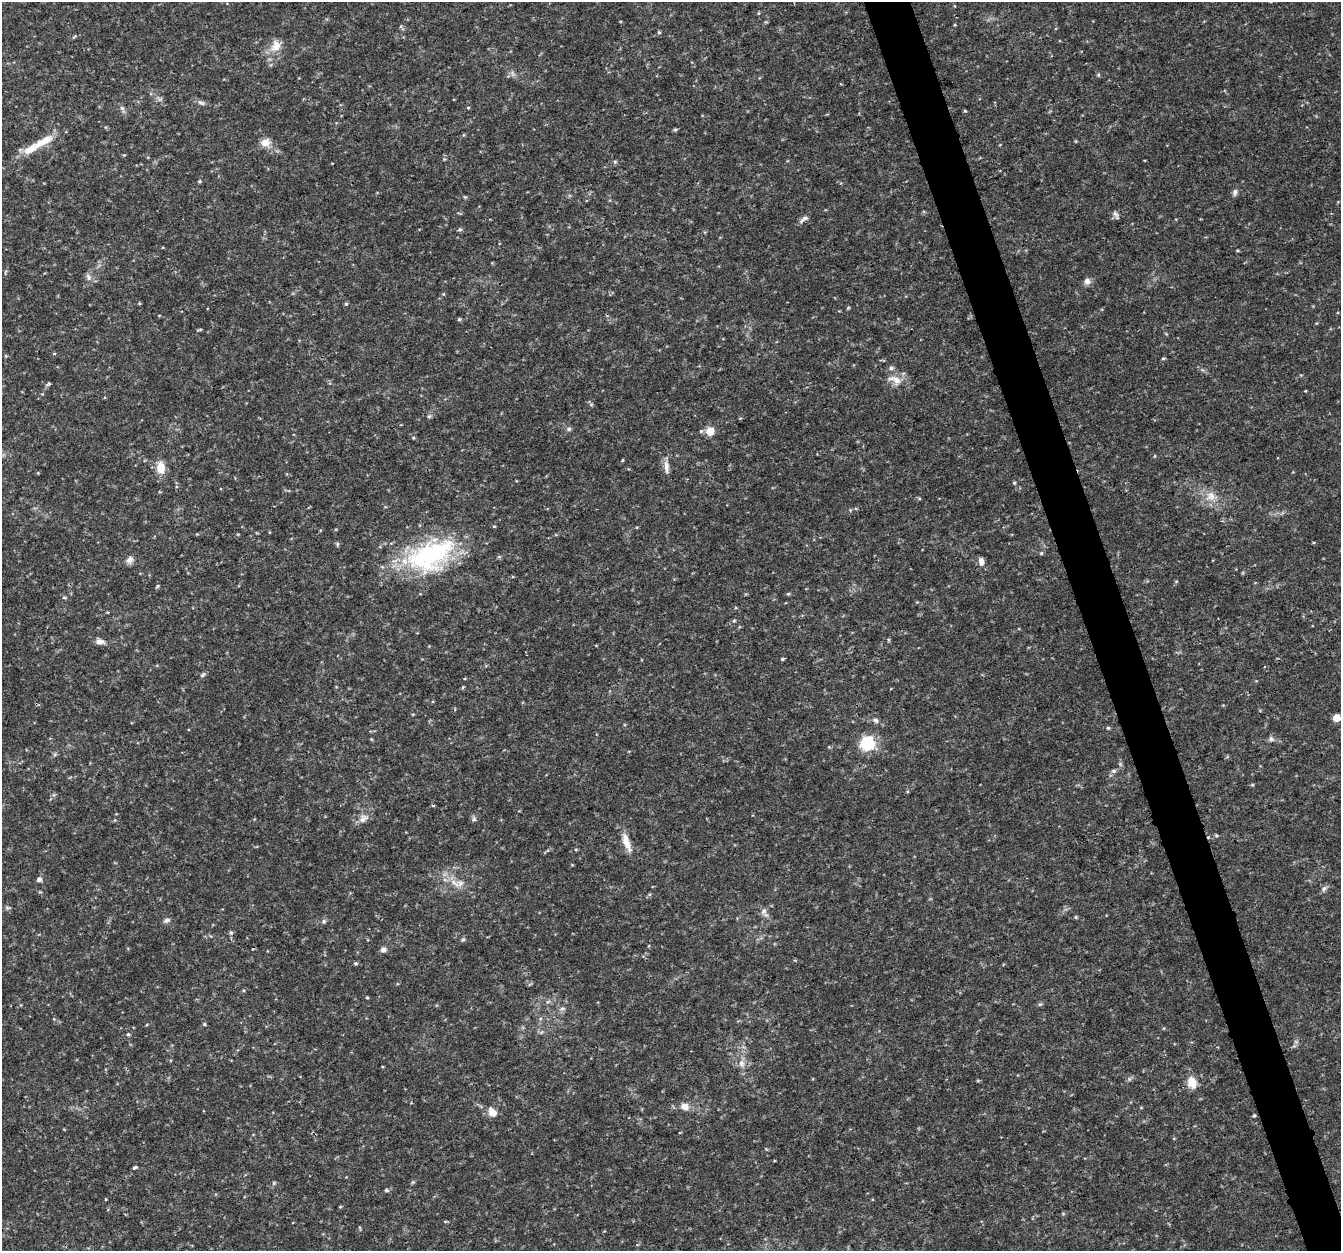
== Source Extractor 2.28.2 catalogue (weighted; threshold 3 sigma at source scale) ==
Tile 6 of 4 x 4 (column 2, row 2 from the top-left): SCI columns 1344-2682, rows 2618-3866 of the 5362 x 5182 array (HDU 1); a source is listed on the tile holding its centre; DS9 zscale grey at full resolution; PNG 1343 x 1253 px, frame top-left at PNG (2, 2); no overlay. Shown black and unused: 3% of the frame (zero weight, under 3 of 4 exposures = <1% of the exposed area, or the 3 px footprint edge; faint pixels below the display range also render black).
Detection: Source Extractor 2.28.2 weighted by HDU 2 'WHT'; one run over the whole footprint, this tile lists its part. Background 0.0314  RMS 0.0037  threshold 0.0167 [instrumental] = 3 sigma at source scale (4.5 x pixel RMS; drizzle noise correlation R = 1.50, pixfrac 1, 0.0396/0.0396 arcsec/px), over >= 5 px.
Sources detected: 97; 1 too faint to see at this stretch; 3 cosmic-ray / hot-pixel residue — not listed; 2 inside a brighter listed object's ellipse — not listed separately; the other 91 listed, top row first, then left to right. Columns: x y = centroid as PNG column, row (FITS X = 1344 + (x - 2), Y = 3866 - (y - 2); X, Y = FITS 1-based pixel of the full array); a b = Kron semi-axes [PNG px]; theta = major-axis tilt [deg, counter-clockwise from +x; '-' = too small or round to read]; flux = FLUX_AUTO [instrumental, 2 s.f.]
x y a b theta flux
659 32 5 4 - 0.47
276 46 17 13 64 4.9
1098 75 5 5 - 0.5
201 103 11 6 -24 1.2
122 108 7 6 - 0.94
965 111 5 3 - 0.38
675 130 5 4 - 0.61
43 141 32 10 31 7.9
1075 141 5 3 - 0.33
265 143 12 10 5 3.5
615 162 6 5 - 0.56
199 181 5 4 - 0.45
1235 192 10 6 83 1.1
465 197 5 4 - 0.42
1116 215 12 4 -61 0.91
803 219 16 5 36 1.4
460 229 7 5 2 0.68
88 277 10 7 -65 1.5
1087 281 8 8 - 1.7
346 304 5 4 - 0.52
848 308 6 3 20 0.39
459 319 5 4 - 0.5
200 330 7 3 9 0.42
54 354 5 3 - 0.34
1163 358 5 3 - 0.45
895 380 24 12 -24 4.7
1305 391 4 2 - 0.25
429 416 6 5 - 0.65
569 429 7 5 1 0.8
710 431 12 10 60 3.7
413 438 4 4 - 0.36
622 460 5 3 - 0.34
666 467 17 6 -89 2.4
161 468 14 10 -88 5.1
1014 483 5 4 - 0.47
1211 496 17 14 -17 5.4
850 510 4 4 - 0.4
337 544 5 5 - 0.57
1041 553 6 4 45 0.5
430 555 64 35 24 53
130 560 10 7 66 1.9
981 561 9 6 -85 2.1
157 586 5 4 - 0.44
788 594 5 4 - 0.43
64 597 5 4 - 0.52
734 621 5 4 - 0.47
100 641 12 7 -6 2
782 659 5 3 - 0.49
203 675 8 5 45 0.76
463 687 5 3 - 0.39
413 714 5 3 - 0.29
1337 718 6 6 - 4.9
875 720 8 6 -24 1.2
1108 728 5 4 - 0.49
1271 739 8 6 -45 1
867 743 6 6 - 67
1114 771 7 5 5 0.76
1252 785 5 3 - 0.39
363 818 16 10 31 2.8
474 819 7 5 -81 0.82
1216 835 5 4 - 0.49
626 842 27 8 -71 4.5
39 879 5 5 - 1.5
460 883 10 8 -51 2.3
1324 889 9 6 59 1
8 908 6 5 - 0.66
764 911 10 7 55 1.4
1076 917 5 4 - 0.42
167 920 10 6 22 1
324 921 6 5 - 0.67
231 932 5 5 - 0.66
463 939 7 4 61 0.64
383 949 8 6 13 1.3
355 963 5 4 - 0.56
367 997 3 3 - 0.41
548 1001 6 4 20 0.63
1040 1004 6 4 17 0.49
562 1008 8 4 1 0.79
204 1024 5 4 - 0.51
128 1034 4 4 - 0.53
1296 1042 6 4 -19 0.58
742 1063 12 8 -77 2.4
1192 1082 13 9 -70 5.2
685 1107 11 9 -19 2.7
492 1112 12 9 -48 3.2
1254 1115 5 4 - 0.48
135 1167 4 3 - 0.6
274 1183 5 5 - 0.51
386 1190 5 4 - 0.67
340 1207 4 3 - 0.35
360 1228 7 3 -77 0.38